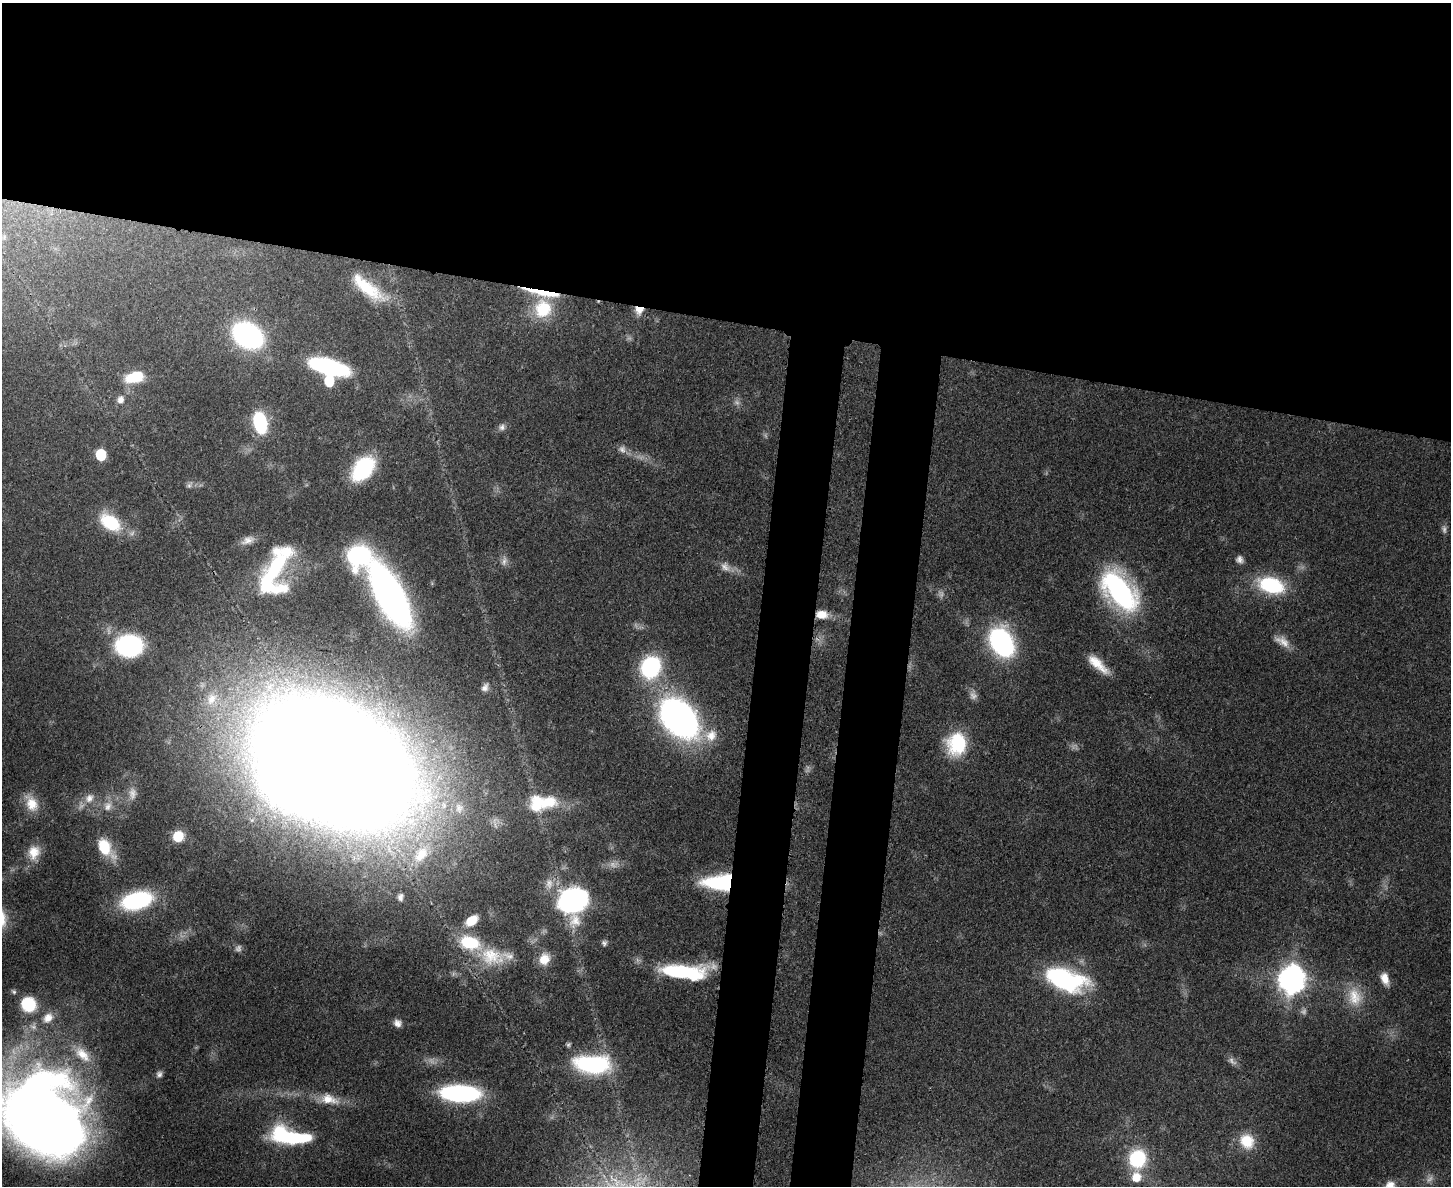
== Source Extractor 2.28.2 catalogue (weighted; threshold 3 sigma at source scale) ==
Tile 2 of 3 x 4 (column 2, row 1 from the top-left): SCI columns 1775-3223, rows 3572-4755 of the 4875 x 4778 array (HDU 1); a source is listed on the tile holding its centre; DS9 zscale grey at full resolution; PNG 1453 x 1188 px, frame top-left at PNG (2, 3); no overlay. Shown black and unused: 33% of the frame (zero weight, under 3 of 4 exposures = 7% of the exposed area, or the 3 px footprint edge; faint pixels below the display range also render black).
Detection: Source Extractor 2.28.2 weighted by HDU 2 'WHT'; one run over the whole footprint, this tile lists its part. Background 0.441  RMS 0.0079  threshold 0.0357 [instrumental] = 3 sigma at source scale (4.5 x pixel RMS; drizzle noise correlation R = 1.50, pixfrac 1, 0.05/0.05 arcsec/px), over >= 5 px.
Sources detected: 90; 11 too faint to see at this stretch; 2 inside a brighter object's white glare — not listed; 6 inside a brighter listed object's ellipse — not listed separately; the other 71 listed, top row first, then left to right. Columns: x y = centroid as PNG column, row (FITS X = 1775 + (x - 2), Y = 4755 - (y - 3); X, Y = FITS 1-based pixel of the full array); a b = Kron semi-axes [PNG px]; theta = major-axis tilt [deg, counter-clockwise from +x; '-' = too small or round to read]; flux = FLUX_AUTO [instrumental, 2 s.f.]
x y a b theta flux
367 287 47 15 -39 34
543 309 26 24 78 40
639 310 10 10 - 8.4
248 335 19 14 -33 250
328 367 34 12 -15 110
134 377 21 12 13 22
329 381 9 7 -89 29
120 400 11 9 77 4.6
260 423 20 12 -77 55
502 427 9 8 - 3.4
622 449 10 9 - 4.2
101 455 8 7 - 45
363 469 28 18 51 59
189 485 8 6 68 2.1
110 522 27 16 -34 37
248 540 19 10 24 6.8
358 555 26 24 45 85
1239 559 9 8 - 3.7
276 566 50 25 -89 62
725 567 14 10 -39 6.3
1271 585 28 17 -16 58
1119 590 38 20 -51 190
390 595 45 18 -62 480
822 615 15 10 -3 11
1002 642 23 16 -61 160
1282 642 22 10 -31 9
129 645 25 20 -1 92
1098 664 29 9 -42 16
650 667 20 17 65 86
485 687 11 7 67 3.7
212 699 20 14 59 15
679 718 35 24 -46 340
711 735 19 16 40 15
957 744 25 21 80 46
333 762 94 61 -31 5600
89 798 14 11 47 8.5
31 803 23 15 -64 16
537 804 26 25 - 32
108 806 14 11 73 7.6
178 836 12 11 - 16
105 847 24 13 -56 28
34 852 19 16 73 14
421 854 29 18 49 30
720 882 33 16 1 67
400 897 10 7 89 3.3
137 900 30 16 15 93
573 901 19 18 - 270
472 921 17 11 36 14
470 943 28 18 -16 36
604 943 8 7 - 2.3
508 956 22 9 -12 8
544 959 16 13 69 12
684 972 50 15 -3 77
1065 979 46 22 -17 100
1292 979 11 10 - 920
1385 979 15 8 -69 8
14 992 7 6 - 1.7
1354 997 26 19 -75 22
28 1004 17 16 - 32
48 1018 16 12 42 10
397 1023 9 8 - 4.6
82 1054 28 14 -44 19
593 1064 35 17 -3 97
159 1074 7 7 - 2.5
460 1093 36 14 -2 130
329 1099 28 13 -12 16
42 1116 73 56 -48 1500
290 1136 44 16 -10 70
1247 1141 19 17 -56 20
1137 1159 18 17 - 51
1390 1186 13 10 51 7.6
Overlapping masked pixels (flux is a lower limit): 3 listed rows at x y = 639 310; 822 615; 720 882
Isophote crosses this tile's border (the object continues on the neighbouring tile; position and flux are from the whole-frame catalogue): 2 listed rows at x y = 42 1116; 1390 1186